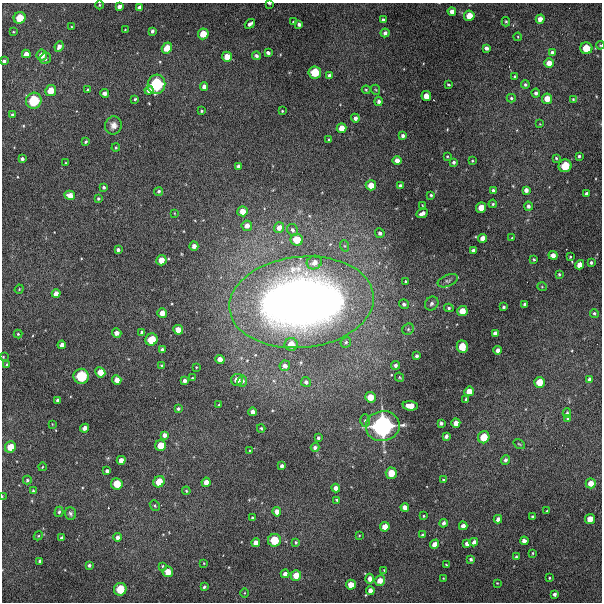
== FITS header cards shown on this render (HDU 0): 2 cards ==
NAXIS1  =                  600 / Width of image
NAXIS2  =                  600 / Height of image

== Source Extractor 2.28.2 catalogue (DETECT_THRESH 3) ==
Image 600 x 600 px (HDU 0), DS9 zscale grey, 1 PNG px = 1 image px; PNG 604 x 604 px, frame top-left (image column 1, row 600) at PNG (2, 3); each listed source drawn as its Kron ellipse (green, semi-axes under 4 px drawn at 4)
Background 4350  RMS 280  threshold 829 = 3 sigma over >= 5 px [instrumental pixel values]
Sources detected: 250; all 250 listed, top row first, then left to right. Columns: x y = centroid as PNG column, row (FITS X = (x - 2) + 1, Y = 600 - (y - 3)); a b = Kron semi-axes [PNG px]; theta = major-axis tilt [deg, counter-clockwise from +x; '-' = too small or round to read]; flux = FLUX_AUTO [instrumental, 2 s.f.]
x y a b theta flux
269 3 3 2 - 2.3e+04
99 5 4 3 - 1.6e+04
119 6 4 4 - 8.1e+04
139 8 4 3 - 6.7e+04
452 11 4 4 - 1.0e+05
469 16 5 5 - 2.4e+05
20 18 6 5 - 3.7e+05
540 19 4 4 - 1.3e+05
383 20 4 3 - 4.5e+04
293 22 3 3 - 2.1e+04
506 22 5 3 - 2.3e+04
250 24 5 3 - 6.7e+04
299 24 4 3 - 6.1e+04
72 27 3 2 - 1.4e+04
125 30 3 2 - 1.0e+04
152 31 4 3 - 4.7e+04
13 32 3 2 - 1.4e+04
385 33 4 4 - 6.6e+04
203 34 5 5 - 2.7e+05
518 37 4 3 - 1.7e+04
600 45 4 3 - 1.5e+04
59 47 5 4 - 8.6e+04
167 48 5 5 - 2.6e+05
486 48 4 4 - 7.1e+04
586 48 6 6 - 3.8e+05
268 53 4 3 - 6.0e+04
552 53 4 4 - 7.5e+04
26 54 4 4 - 1.3e+05
42 55 5 5 - 1.8e+05
256 56 4 4 - 4.9e+04
227 57 5 5 - 2.1e+05
45 59 6 5 - 4.2e+04
4 61 4 3 - 4.6e+04
549 63 5 5 - 1.8e+05
315 72 6 6 - 4.4e+05
329 76 4 4 - 7.1e+04
515 77 3 3 - 3.3e+04
156 84 10 8 74 1.0e+06
448 84 3 3 - 2.7e+04
525 85 4 4 - 3.4e+04
204 87 4 4 - 9.3e+04
51 90 5 5 - 2.6e+05
88 90 3 3 - 2.5e+04
149 90 4 4 - 1.1e+05
366 90 4 3 - 2.2e+04
376 90 5 3 - 1.7e+04
104 93 4 4 - 7.8e+04
536 93 4 4 - 5.8e+04
426 96 5 4 - 1.9e+05
511 98 4 4 - 2.6e+04
135 99 3 3 - 2.4e+04
547 99 5 5 - 2.2e+05
573 99 4 4 - 1.7e+04
34 101 8 7 - 7.2e+05
379 101 5 4 - 5.9e+04
201 111 3 3 - 2.7e+04
282 111 3 3 - 1.8e+04
12 115 3 3 - 2.9e+04
355 118 4 4 - 7.4e+04
540 124 3 2 - 1.2e+04
113 125 9 8 - 1.1e+05
341 128 5 5 - 2.0e+05
403 136 4 3 - 5.0e+04
329 140 3 3 - 2.8e+04
86 142 3 3 - 2.8e+04
116 148 4 3 - 2.1e+04
447 156 3 3 - 1.8e+04
579 156 3 3 - 3.0e+04
556 158 3 3 - 2.3e+04
22 159 4 3 - 4.6e+04
397 160 4 4 - 1.3e+05
472 161 3 3 - 1.8e+04
454 162 3 3 - 4.6e+04
66 163 3 2 - 1.3e+04
238 166 3 3 - 4.3e+04
565 166 6 6 - 4.6e+05
371 185 5 5 - 2.1e+05
400 186 4 4 - 8.0e+04
104 187 4 4 - 3.8e+04
526 190 4 4 - 8.6e+04
159 191 5 4 - 3.9e+04
493 191 4 3 - 6.5e+04
586 193 3 3 - 4.4e+04
70 195 5 4 - 1.4e+05
431 195 4 3 - 2.7e+04
98 198 3 3 - 3.1e+04
493 204 4 3 - 2.7e+04
422 205 3 2 - 1.3e+04
528 206 4 4 - 5.9e+04
481 207 5 5 - 2.3e+05
243 211 5 5 - 2.1e+05
174 213 4 2 - 1.3e+04
422 213 6 4 24 9.5e+04
247 226 5 5 - 1.2e+05
279 227 5 5 - 1.3e+05
292 230 6 5 - 6.1e+04
380 233 5 5 - 5.8e+04
483 238 4 4 - 1.3e+05
512 238 2 2 - 1.7e+04
297 240 6 6 - 3.5e+05
194 246 4 4 - 1.0e+05
345 246 6 4 -70 2.9e+04
118 250 3 3 - 5.1e+04
473 250 3 3 - 5.2e+04
553 255 4 4 - 1.3e+05
570 257 3 3 - 1.7e+04
534 259 3 3 - 2.1e+04
161 260 5 5 - 1.9e+05
314 262 8 6 27 1.5e+05
591 263 3 3 - 3.4e+04
579 265 5 4 - 1.6e+05
559 274 3 3 - 2.6e+04
406 281 3 3 - 2.6e+04
448 281 10 5 22 5.5e+04
542 287 5 3 - 1.5e+04
19 289 5 4 - 1.7e+04
56 294 4 4 - 1.3e+05
301 302 72 45 5 1.9e+07
404 304 5 4 - 5.4e+04
432 304 7 6 - 5.3e+04
524 304 3 3 - 3.7e+04
504 307 3 3 - 3.3e+04
449 308 5 4 - 3.5e+04
462 311 5 5 - 2.5e+05
162 313 5 4 - 1.7e+05
594 313 4 4 - 3.1e+04
408 329 6 5 - 3.7e+04
178 330 5 5 - 1.9e+05
142 332 4 3 - 3.7e+04
117 333 5 4 - 1.1e+05
495 333 4 4 - 7.9e+04
18 334 4 4 - 2.1e+04
151 340 6 6 - 4.0e+05
346 342 5 5 - 3.7e+04
291 344 6 6 - 2.6e+05
62 345 4 4 - 8.6e+04
462 347 6 5 - 3.4e+05
162 350 4 4 - 6.3e+04
498 350 4 4 - 9.7e+04
417 356 4 3 - 5.3e+04
3 357 3 3 - 1.5e+04
220 359 5 4 - 1.4e+05
7 365 3 3 - 3.9e+04
395 365 4 4 - 5.4e+04
162 366 3 3 - 2.3e+04
285 366 5 5 - 9.4e+04
196 367 3 3 - 1.6e+04
100 372 5 5 - 2.3e+05
81 376 7 7 - 7.3e+05
400 377 5 3 - 2.0e+04
192 378 3 3 - 1.7e+04
589 379 4 3 - 5.5e+04
117 380 5 4 - 1.5e+05
237 380 6 5 - 1.9e+05
185 381 4 4 - 7.1e+04
242 381 5 5 - 7.4e+04
306 382 5 5 - 5.8e+04
539 382 5 5 - 2.8e+05
469 391 5 4 - 1.8e+05
370 397 5 5 - 2.5e+05
58 400 4 3 - 4.3e+04
466 400 4 3 - 4.1e+04
219 405 3 2 - 2.0e+04
410 406 7 5 -7 2.5e+05
178 409 4 4 - 4.0e+04
253 412 4 4 - 9.3e+04
567 413 5 4 - 4.3e+04
567 418 4 4 - 2.2e+04
365 420 6 5 - 3.6e+04
441 423 4 4 - 4.9e+04
456 423 4 4 - 1.3e+05
52 424 3 2 - 1.1e+04
383 426 17 15 9 2.9e+06
85 428 4 4 - 9.7e+04
261 428 4 3 - 2.6e+04
164 435 4 4 - 8.3e+04
446 436 4 3 - 6.8e+04
484 437 6 5 - 3.6e+05
318 438 4 3 - 4.4e+04
519 444 6 3 -35 1.9e+04
161 446 5 5 - 2.7e+05
10 447 6 5 - 3.0e+05
315 447 4 4 - 5.7e+04
250 451 3 3 - 2.2e+04
121 460 4 4 - 1.5e+05
505 460 4 4 - 5.3e+04
282 466 4 3 - 5.9e+04
42 467 4 2 - 1.3e+04
107 471 4 4 - 5.5e+04
391 473 5 5 - 3.0e+05
27 480 4 4 - 3.1e+04
443 480 3 3 - 1.9e+04
159 482 6 5 - 3.1e+05
206 482 4 4 - 1.3e+05
591 483 5 5 - 1.9e+05
117 484 6 5 - 3.3e+05
336 488 4 4 - 1.0e+05
33 491 3 3 - 2.7e+04
186 491 4 3 - 2.1e+04
2 496 3 2 - 1.2e+04
337 500 4 3 - 2.7e+04
155 505 5 4 - 2.7e+04
405 507 4 4 - 1.2e+05
547 511 3 2 - 1.9e+04
59 512 5 4 - 3.8e+04
277 512 5 4 - 1.2e+05
70 514 6 5 - 5.0e+04
423 516 3 3 - 1.7e+04
533 517 3 3 - 4.0e+04
252 518 3 3 - 2.4e+04
498 519 4 3 - 7.8e+04
590 519 5 5 - 2.0e+05
444 523 4 3 - 5.7e+04
463 526 4 4 - 9.5e+04
385 527 5 4 - 1.9e+05
359 535 4 2 - 1.3e+04
422 535 3 3 - 3.2e+04
38 536 5 3 - 1.9e+04
117 537 4 4 - 7.5e+04
62 538 4 4 - 6.9e+04
274 540 6 6 - 4.7e+05
524 541 4 4 - 9.9e+04
296 542 4 3 - 2.4e+04
474 542 4 4 - 7.4e+04
256 543 4 4 - 1.1e+05
435 544 5 4 - 1.5e+05
467 544 4 4 - 8.2e+04
532 553 3 2 - 1.6e+04
516 557 3 3 - 3.3e+04
471 559 3 3 - 4.1e+04
40 561 4 4 - 5.9e+04
204 563 4 2 - 1.2e+04
89 565 3 3 - 4.2e+04
446 565 3 2 - 1.6e+04
162 566 4 4 - 2.0e+04
384 570 3 3 - 1.4e+04
168 572 5 5 - 2.6e+05
285 574 4 4 - 9.0e+04
296 575 5 5 - 2.4e+05
443 578 4 2 - 1.4e+04
549 578 3 2 - 1.9e+04
369 579 5 4 - 9.2e+04
380 580 5 5 - 1.7e+05
497 583 3 2 - 1.2e+04
351 585 5 5 - 2.0e+05
204 587 4 3 - 3.6e+04
120 589 6 6 - 4.5e+05
370 591 4 4 - 1.1e+05
244 593 5 3 - 1.6e+04
555 594 4 3 - 5.3e+04
At the frame edge (FLAGS 8, measured only in part): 5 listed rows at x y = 269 3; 600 45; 4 61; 3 357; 2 496

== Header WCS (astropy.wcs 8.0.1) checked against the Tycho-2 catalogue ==
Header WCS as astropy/WCSLIB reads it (CRVAL/CRPIX/CD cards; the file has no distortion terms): RA---TAN/DEC--TAN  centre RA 04:12:43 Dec -57:44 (63.18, -57.74 deg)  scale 2 arcsec/px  FOV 20.0' x 20.0'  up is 0 deg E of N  parity normal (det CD < 0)
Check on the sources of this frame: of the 60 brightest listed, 4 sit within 2.9 arcsec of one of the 4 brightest Tycho-2 stars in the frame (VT <= 12.08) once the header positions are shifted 0.73 arcsec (0.62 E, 0.39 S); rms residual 0.97 arcsec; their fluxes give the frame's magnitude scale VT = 26.46 - 2.5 log10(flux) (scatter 0.22 mag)
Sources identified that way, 4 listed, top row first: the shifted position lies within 2.9 arcsec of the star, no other Tycho-2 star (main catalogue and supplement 1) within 5.8 arcsec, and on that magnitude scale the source's flux lands within +1.5 / -3 mag of the star's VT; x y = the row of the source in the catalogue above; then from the Tycho-2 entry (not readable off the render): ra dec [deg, ICRS J2000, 3 dp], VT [Tycho-2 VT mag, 2 dp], TYC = Tycho-2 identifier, HIP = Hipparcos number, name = IAU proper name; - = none
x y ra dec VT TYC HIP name
156 84 63.331 -57.617 11.64 8508-108-1 - -
34 101 63.458 -57.626 11.65 8508-207-1 - -
81 376 63.410 -57.779 12.08 8508-11-1 - -
383 426 63.096 -57.807 8.77 8508-6-1 19632 -